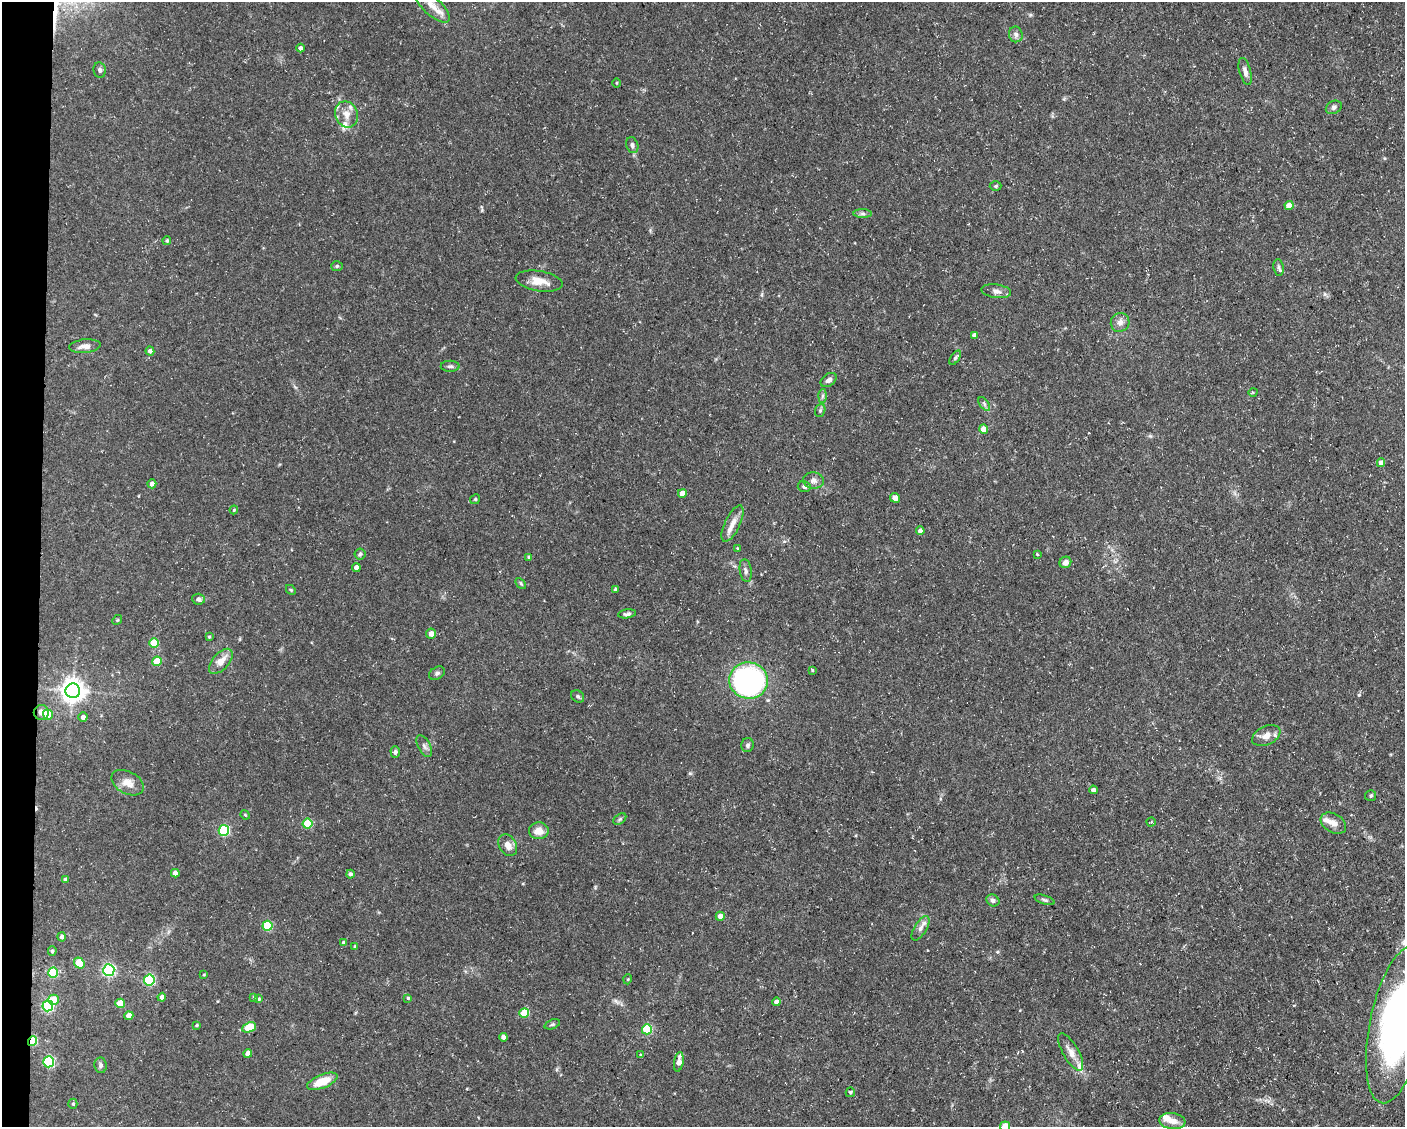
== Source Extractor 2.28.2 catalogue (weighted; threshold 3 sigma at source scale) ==
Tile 4 of 3 x 4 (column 1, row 2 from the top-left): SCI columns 218-1620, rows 2253-3377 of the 4534 x 4503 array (HDU 1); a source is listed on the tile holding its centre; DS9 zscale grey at full resolution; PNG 1407 x 1129 px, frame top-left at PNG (2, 2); each listed source drawn as its Kron ellipse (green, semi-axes under 4 px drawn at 4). Shown black and unused: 3% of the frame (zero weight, under 3 of 5 exposures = <1% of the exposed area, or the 3 px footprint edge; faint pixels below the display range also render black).
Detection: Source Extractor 2.28.2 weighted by HDU 2 'WHT'; one run over the whole footprint, this tile lists its part. Background 0.0997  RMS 0.005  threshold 0.0225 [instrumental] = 3 sigma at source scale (4.5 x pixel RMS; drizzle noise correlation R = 1.50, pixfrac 1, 0.05/0.05 arcsec/px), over >= 5 px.
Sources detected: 132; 1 cosmic-ray / hot-pixel residue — neither listed nor drawn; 5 inside a brighter listed object's ellipse — not listed separately; the other 126 listed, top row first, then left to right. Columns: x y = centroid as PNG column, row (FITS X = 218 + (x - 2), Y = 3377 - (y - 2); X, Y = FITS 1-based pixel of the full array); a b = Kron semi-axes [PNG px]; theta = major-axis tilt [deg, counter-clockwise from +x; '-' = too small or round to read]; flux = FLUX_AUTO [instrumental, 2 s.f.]
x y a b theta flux
432 6 22 9 -43 5.7
1016 34 8 7 - 1.7
301 48 4 4 - 1.6
100 70 8 6 -80 1.3
1245 71 14 5 -75 2.5
617 83 5 3 - 0.42
1334 107 8 6 27 1.4
346 114 13 11 -68 5.2
632 145 8 6 -74 1.4
996 186 6 5 - 0.73
1289 205 4 4 - 5.6
863 214 9 4 0 1.2
167 241 4 4 - 0.8
337 266 6 5 - 0.79
1279 267 8 5 -83 1.3
539 281 24 10 -9 6.8
996 291 15 7 -8 2.6
1120 322 10 9 - 2.8
974 335 4 4 - 1.9
85 346 16 6 5 3.5
150 351 4 4 - 1.6
955 358 8 4 55 0.93
450 366 9 5 -1 1.2
829 380 9 6 35 2.1
1253 392 4 3 - 0.47
823 396 7 4 88 0.99
984 404 8 4 -54 1.2
820 410 7 5 70 0.83
984 429 4 4 - 5.8
1381 463 4 4 - 3.4
814 480 10 8 -3 2.2
152 484 4 4 - 2.4
804 487 6 5 - 1.4
682 493 4 4 - 4.6
895 498 5 4 - 2.3
475 499 5 4 - 0.63
234 510 4 3 - 0.51
733 524 19 7 64 4.6
920 531 4 4 - 2.6
737 548 3 3 - 0.37
360 554 5 5 - 0.87
1037 554 4 3 - 0.43
529 557 4 4 - 0.6
1065 562 6 5 - 2.7
356 567 4 4 - 2.6
746 571 11 6 -81 1.6
521 583 6 4 -45 0.63
291 590 5 4 - 0.59
616 590 4 4 - 1.3
198 599 6 5 - 1.6
627 614 9 4 8 1.4
117 620 5 4 - 0.58
431 634 5 5 - 4
209 637 3 3 - 0.51
154 643 5 5 - 19
157 661 5 4 - 12
221 661 15 8 48 5.6
812 670 4 3 - 0.5
437 673 8 6 30 1.2
749 680 19 18 - 120
73 691 7 7 - 420
578 696 7 5 -38 1.1
41 712 7 7 - 2.6
48 715 5 5 - 11
83 717 5 4 - 2
1266 736 15 9 26 4.6
748 745 7 6 - 1.2
424 746 12 6 -60 1.7
395 752 6 4 -88 1.1
128 783 17 11 -28 5
1093 790 4 4 - 1.4
1371 796 5 5 - 0.89
245 815 5 4 - 0.48
620 819 7 4 36 0.9
1151 822 4 4 - 0.56
1333 823 14 9 -30 3.4
308 824 5 5 - 22
224 830 5 5 - 41
539 831 10 8 6 5
508 845 11 8 -59 3.6
175 873 4 4 - 3.4
350 874 4 4 - 1.2
66 880 4 4 - 1.9
993 900 7 5 -33 1.4
1045 900 10 4 -18 1.1
720 916 4 4 - 3.1
267 926 5 5 - 28
920 928 14 6 58 2.5
62 937 4 4 - 1.6
344 943 4 4 - 1.8
355 946 4 3 - 0.51
52 951 5 4 - 0.92
79 963 6 5 - 16
109 970 6 5 - 76
53 973 5 5 - 29
204 975 3 3 - 0.42
628 979 5 3 - 0.37
149 980 5 5 - 44
162 997 4 4 - 2.2
254 997 4 4 - 0.56
408 998 3 3 - 0.61
259 999 4 4 - 0.59
54 1000 5 5 - 10
776 1002 4 4 - 1.8
120 1003 5 4 - 8.3
48 1006 5 5 - 62
524 1013 5 4 - 15
129 1016 4 4 - 5
552 1024 8 4 21 0.87
196 1025 3 3 - 0.6
1397 1025 80 28 79 180
249 1027 7 4 22 14
647 1029 5 5 - 31
503 1037 4 4 - 1.5
33 1041 5 4 - 24
1071 1052 21 8 -60 4.7
248 1053 4 4 - 4.1
640 1055 3 3 - 0.52
49 1062 5 5 - 50
679 1062 10 4 80 4.5
100 1065 8 6 -81 1.2
322 1081 16 6 22 10
850 1092 5 4 - 0.89
73 1104 5 4 - 0.68
1172 1121 13 8 -7 5.2
1005 1126 5 5 - 7.3
Overlapping masked pixels (flux is a lower limit): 1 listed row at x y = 33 1041
Isophote crosses this tile's border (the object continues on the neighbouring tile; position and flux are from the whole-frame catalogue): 2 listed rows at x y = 1397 1025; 1005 1126